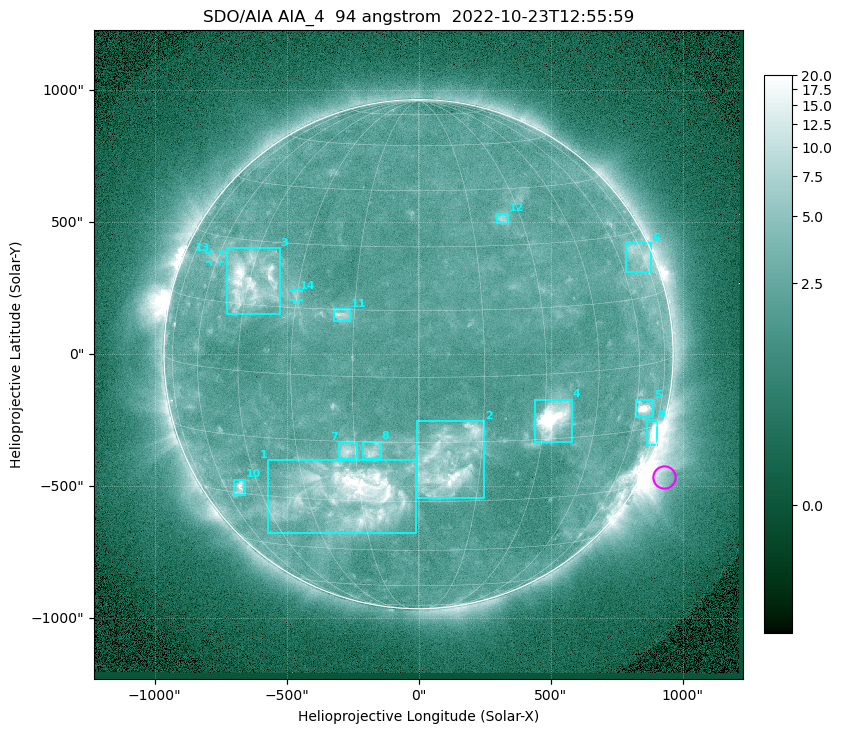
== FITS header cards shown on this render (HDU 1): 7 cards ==
TELESCOP= 'SDO/AIA '           / For AIA: SDO/AIA
INSTRUME= 'AIA_4   '           / For AIA: AIA_ATA1, AIA_ATA2, AIA_ATA3 or AIA_AT
WAVELNTH=                   94 / [angstrom] Wavelength
WAVEUNIT= 'angstrom'           / Wavelength unit: angstrom
DATE-OBS= '2022-10-23T12:55:59.129' / [ISO] Date when observation started; ISO 8
CTYPE1  = 'HPLN-TAN'           / CTYPE1: HPLN
CTYPE2  = 'HPLT-TAN'           / CTYPE2: HPLT

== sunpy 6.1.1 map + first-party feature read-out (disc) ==
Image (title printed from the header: SDO/AIA AIA_4  94 angstrom  2022-10-23T12:55:59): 1024 x 1024 px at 2.4 arcsec/px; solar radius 964 arcsec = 402 px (full disc in frame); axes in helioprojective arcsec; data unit not stated in the header (colour bar unlabelled)
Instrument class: DISC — disc imager (sunpy class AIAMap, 94 A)
Bright regions (active regions / flare kernels): reference = the median radial profile (limb darkening/brightening removed); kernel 9 px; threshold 5 sigma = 2.89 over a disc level ~2.23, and >= 1.15x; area >= 12 px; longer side >= 10 px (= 24 arcsec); searched inside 0.97 R_sun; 14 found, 14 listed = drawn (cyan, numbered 1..; 2 of them under ~33 arcsec drawn as corner ticks so the feature stays visible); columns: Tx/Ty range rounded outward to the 5 arcsec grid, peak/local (2 s.f.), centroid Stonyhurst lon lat
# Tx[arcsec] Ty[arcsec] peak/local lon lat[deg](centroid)
1 -570..-10 -680..-400 12 -18 -28
2 -10..250 -545..-255 7.3 +7 -20
3 -730..-525 150..400 8.8 -44 +20
4 440..580 -335..-170 19 +32 -10
5 825..890 -240..-175 16 +64 -10
6 785..880 310..420 3.4 +71 +25
7 -305..-230 -395..-335 4.8 -17 -17
8 -210..-145 -395..-330 4.5 -11 -17
9 865..905 -345..-250 9.7 +72 -16
10 -700..-655 -535..-475 6.2 -53 -28
11 -325..-260 125..170 4.4 -18 +14
12 295..340 495..535 3.3 +24 +37
13 -790..-750 350..385 2.8 -61 +25
14 -475..-450 205..240 2.6 -30 +18
Off-limb structures (1.02-1.3 R_sun): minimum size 162 px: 4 found; the strongest spans PA ~225..265 deg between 1.02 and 1.3 R_sun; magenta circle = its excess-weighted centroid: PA ~245 deg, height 1.08 R_sun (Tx ~930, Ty ~-465 arcsec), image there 3.3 x the reference